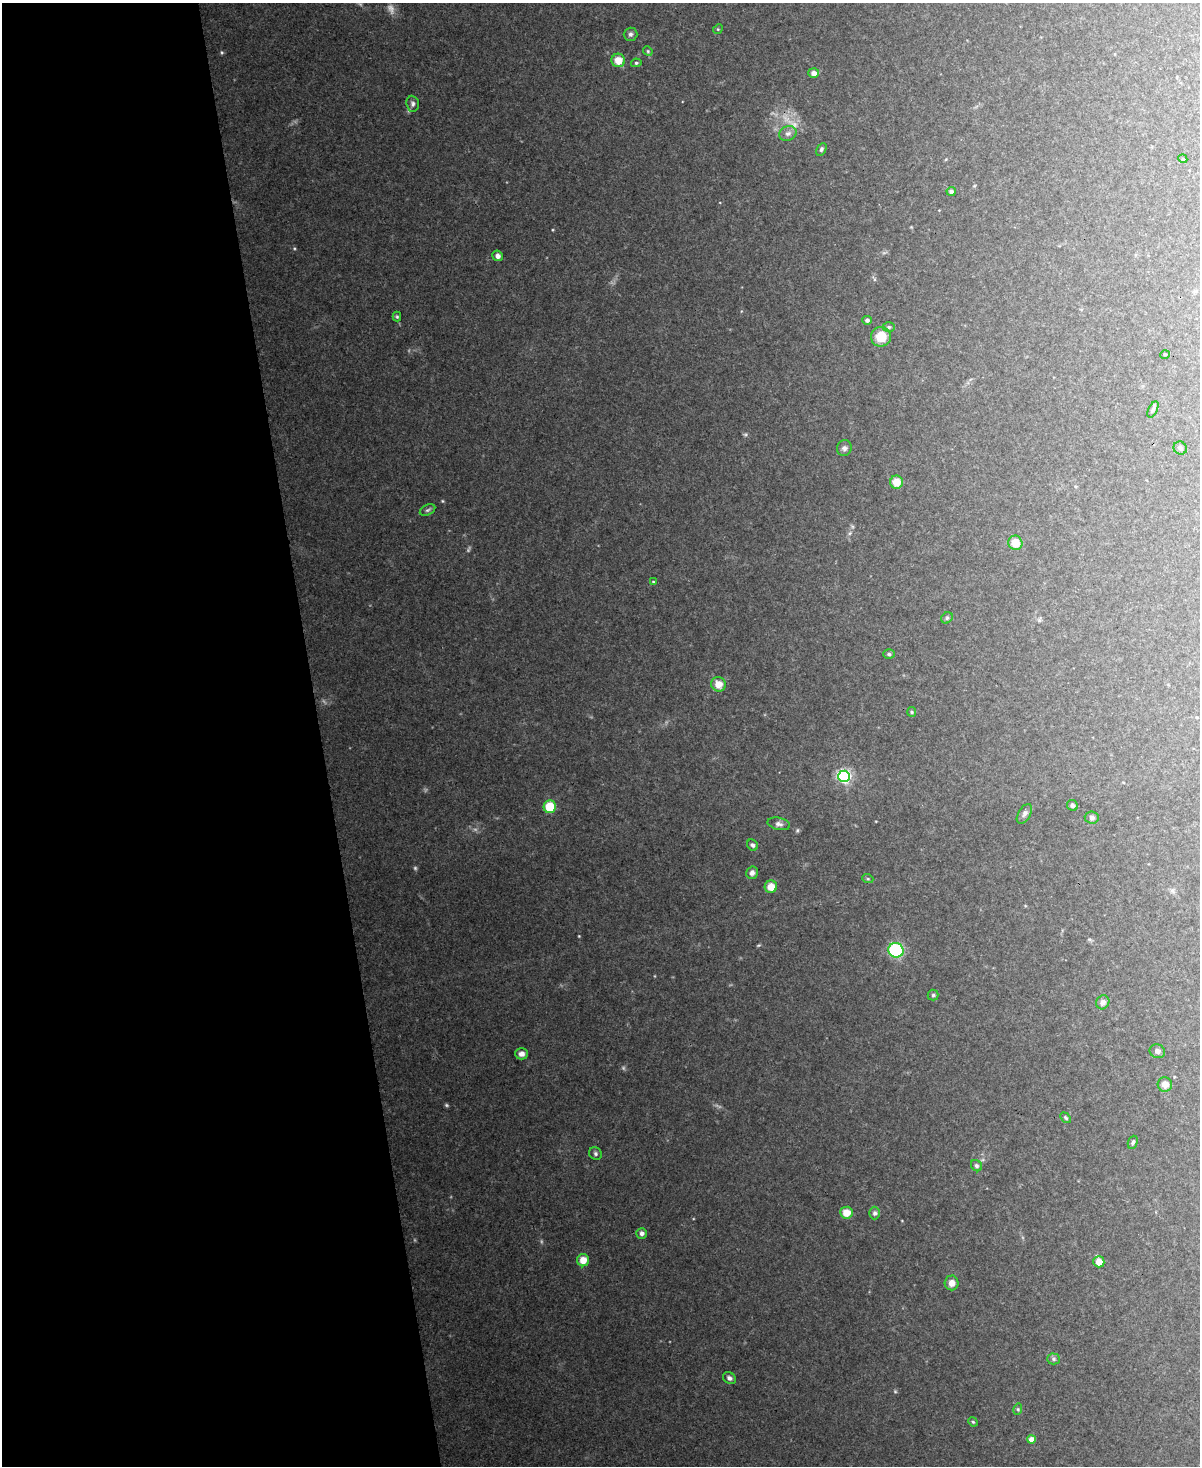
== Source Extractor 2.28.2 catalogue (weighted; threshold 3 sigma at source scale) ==
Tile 5 of 4 x 3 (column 1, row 2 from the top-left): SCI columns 1-1198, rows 1597-3060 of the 4794 x 4767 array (HDU 1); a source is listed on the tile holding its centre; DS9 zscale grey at full resolution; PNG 1202 x 1468 px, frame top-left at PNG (2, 3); each listed source drawn as its Kron ellipse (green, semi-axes under 4 px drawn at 4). Shown black and unused: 27% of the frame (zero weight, under 3 of 4 exposures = <1% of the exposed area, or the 3 px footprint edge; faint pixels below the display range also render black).
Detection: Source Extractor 2.28.2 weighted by HDU 2 'WHT'; one run over the whole footprint, this tile lists its part. Background 0.127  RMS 0.0075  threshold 0.0337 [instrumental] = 3 sigma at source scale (4.5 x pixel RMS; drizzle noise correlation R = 1.50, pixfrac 1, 0.05/0.05 arcsec/px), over >= 5 px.
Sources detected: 63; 4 too faint to see at this stretch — neither listed nor drawn; the other 59 listed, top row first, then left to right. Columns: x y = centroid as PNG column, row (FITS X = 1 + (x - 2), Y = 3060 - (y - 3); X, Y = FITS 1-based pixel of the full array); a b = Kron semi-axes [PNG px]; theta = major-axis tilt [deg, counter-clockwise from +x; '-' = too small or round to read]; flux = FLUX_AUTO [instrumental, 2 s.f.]
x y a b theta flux
718 29 5 4 - 0.83
630 34 7 6 - 1.8
648 51 5 4 - 0.86
618 60 7 6 - 9.6
636 63 5 4 - 1.1
814 73 5 5 - 3.4
413 104 8 6 -83 2.1
788 133 9 7 23 2.9
821 149 7 4 59 1.4
1183 159 4 3 - 0.67
951 191 4 4 - 1.4
498 256 5 5 - 2.9
397 317 5 4 - 0.91
867 320 5 4 - 1.9
889 327 6 5 - 1.3
881 337 10 10 - 14
1165 354 5 3 - 0.58
1153 409 8 4 63 1.5
844 448 8 7 - 2.3
1180 448 7 6 - 1.8
896 482 6 6 - 10
428 510 8 5 27 1.5
1015 543 7 7 - 11
653 582 4 3 - 0.63
947 618 6 5 - 1.3
889 654 6 5 - 1.3
718 684 7 7 - 8.5
912 712 5 4 - 0.9
844 776 6 5 - 160
1072 805 6 5 - 1.5
550 807 6 6 - 23
1024 814 11 6 58 2.3
1092 817 7 6 - 2.1
779 824 11 6 -12 2.7
753 845 6 5 - 1.9
752 873 6 5 - 2.7
868 879 5 3 - 0.77
771 887 6 6 - 9.5
896 950 8 7 - 60
933 995 5 5 - 1.2
1103 1002 7 6 - 3.6
1157 1051 8 7 - 2.8
521 1054 6 6 - 2.9
1165 1084 7 7 - 5.4
1066 1118 6 4 -49 1
1133 1142 7 4 69 1.4
595 1153 7 6 - 1.7
976 1166 6 5 - 1.5
846 1213 6 6 - 10
875 1213 6 5 - 1.8
642 1233 5 5 - 2.6
583 1260 6 6 - 9.2
1099 1262 5 5 - 8.2
952 1283 7 7 - 5.1
1054 1359 6 5 - 1.5
729 1378 7 5 -31 2.2
1018 1409 5 3 - 0.89
973 1422 5 4 - 0.85
1031 1440 4 4 - 8.2